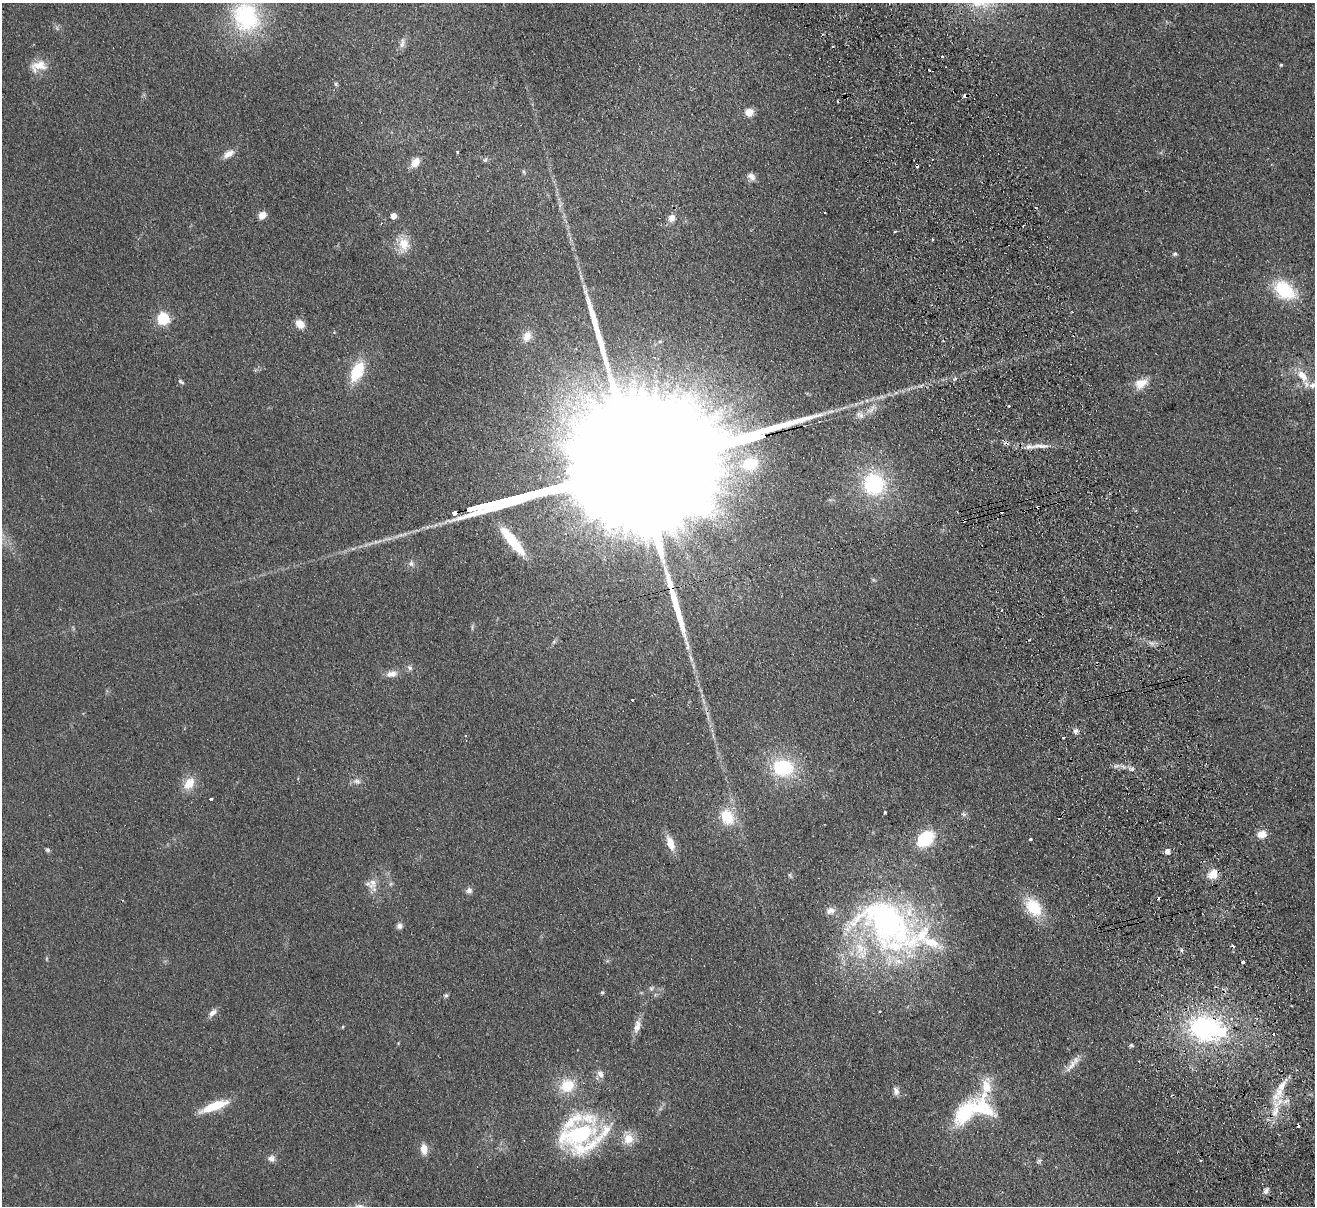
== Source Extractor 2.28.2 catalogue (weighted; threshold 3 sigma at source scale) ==
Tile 6 of 4 x 4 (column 2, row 2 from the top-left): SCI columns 1369-2681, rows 2696-3899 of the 5362 x 5269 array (HDU 1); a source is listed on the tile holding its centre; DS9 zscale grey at full resolution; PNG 1317 x 1208 px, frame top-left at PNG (2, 3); no overlay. Shown black and unused: <1% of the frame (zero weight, under 2 of 3 exposures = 3% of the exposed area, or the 3 px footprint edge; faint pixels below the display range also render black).
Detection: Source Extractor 2.28.2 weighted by HDU 2 'WHT'; one run over the whole footprint, this tile lists its part. Background 0.13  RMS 0.011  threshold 0.0508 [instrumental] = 3 sigma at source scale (4.5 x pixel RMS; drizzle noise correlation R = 1.50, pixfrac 1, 0.05/0.05 arcsec/px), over >= 5 px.
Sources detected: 124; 4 inside a brighter object's white glare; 13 cosmic-ray / hot-pixel residue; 2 long thin detections or spike segments (spike, bleed or trail) — not listed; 13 inside a brighter listed object's ellipse — not listed separately; the other 92 listed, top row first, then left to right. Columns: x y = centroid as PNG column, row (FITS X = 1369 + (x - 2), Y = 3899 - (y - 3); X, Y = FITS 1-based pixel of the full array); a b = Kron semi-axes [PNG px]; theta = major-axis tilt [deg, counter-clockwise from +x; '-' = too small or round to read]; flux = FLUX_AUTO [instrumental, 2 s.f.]
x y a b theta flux
246 17 37 31 -70 120
402 43 15 6 80 4.9
1281 65 4 4 - 1.3
38 66 22 13 14 17
336 84 6 5 - 1.6
749 112 5 5 - 38
458 152 3 3 - 2.8
228 154 15 8 31 8.3
485 160 7 5 52 2.1
415 162 12 9 53 12
524 172 6 4 -71 1.6
751 177 11 7 -42 5.4
262 215 8 7 - 8.8
393 216 5 4 - 14
672 218 10 8 64 7
895 231 3 2 - 1.8
932 239 3 2 - 1.8
404 244 20 14 -89 19
1175 254 6 5 - 1.9
584 286 9 4 -83 2.7
1285 290 25 17 -39 55
163 319 6 5 - 140
300 324 10 8 -43 12
527 336 13 10 65 11
357 371 22 12 63 42
1302 376 21 11 -54 19
181 382 9 4 -32 2.2
1141 383 16 11 24 16
1040 446 28 5 2 12
749 464 18 14 19 43
874 484 23 21 -47 90
477 507 9 3 15 2000
1038 507 3 2 - 1.7
454 513 4 3 - 110
964 520 4 3 - 8.7
512 541 38 11 -49 42
411 563 9 6 -81 3.5
410 668 8 6 -57 3.2
391 674 16 9 7 8.3
633 700 3 3 - 1.9
1076 731 7 6 - 3.4
466 736 3 3 - 2.3
1063 737 3 2 - 1.8
783 768 19 15 -4 76
1132 769 5 5 - 2.3
357 781 11 7 -20 5
189 783 17 11 53 17
210 799 4 3 - 4.1
885 812 3 3 - 1.4
964 814 7 6 - 2.5
727 817 17 14 -64 32
1262 834 10 8 8 11
925 839 14 10 42 66
1030 840 4 3 - 3.2
670 843 17 9 -70 15
48 850 7 4 -27 2
1168 851 5 4 - 9
1213 874 11 9 52 16
790 875 6 4 -71 1.6
372 884 15 12 49 11
469 891 8 8 - 4.1
1033 907 20 14 -52 44
399 926 8 7 - 4
889 927 70 53 -51 320
1181 950 6 4 71 1.6
1243 962 3 3 - 5.2
651 988 7 5 69 2.3
602 992 5 5 - 1.4
446 996 6 5 - 2
879 1011 3 2 - 1.1
212 1013 12 7 44 5.6
637 1026 19 9 77 9.3
343 1027 5 3 - 0.95
1205 1029 35 27 -11 170
1274 1034 3 3 - 1.3
398 1043 3 3 - 0.83
1131 1045 5 5 - 1.7
1071 1066 24 8 53 10
600 1074 11 8 -64 6
567 1086 19 17 22 30
986 1087 32 13 80 27
896 1091 11 7 -74 4.9
215 1106 32 9 22 33
1276 1109 41 12 78 32
965 1112 29 17 53 69
1298 1125 4 3 - 3.4
579 1134 49 22 17 110
628 1139 14 12 45 16
424 1149 12 8 -85 10
271 1159 10 8 -14 5
1039 1161 8 5 36 2
1266 1191 9 6 61 3.7
Overlapping masked pixels (flux is a lower limit): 4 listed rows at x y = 1038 507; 454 513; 964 520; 1205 1029